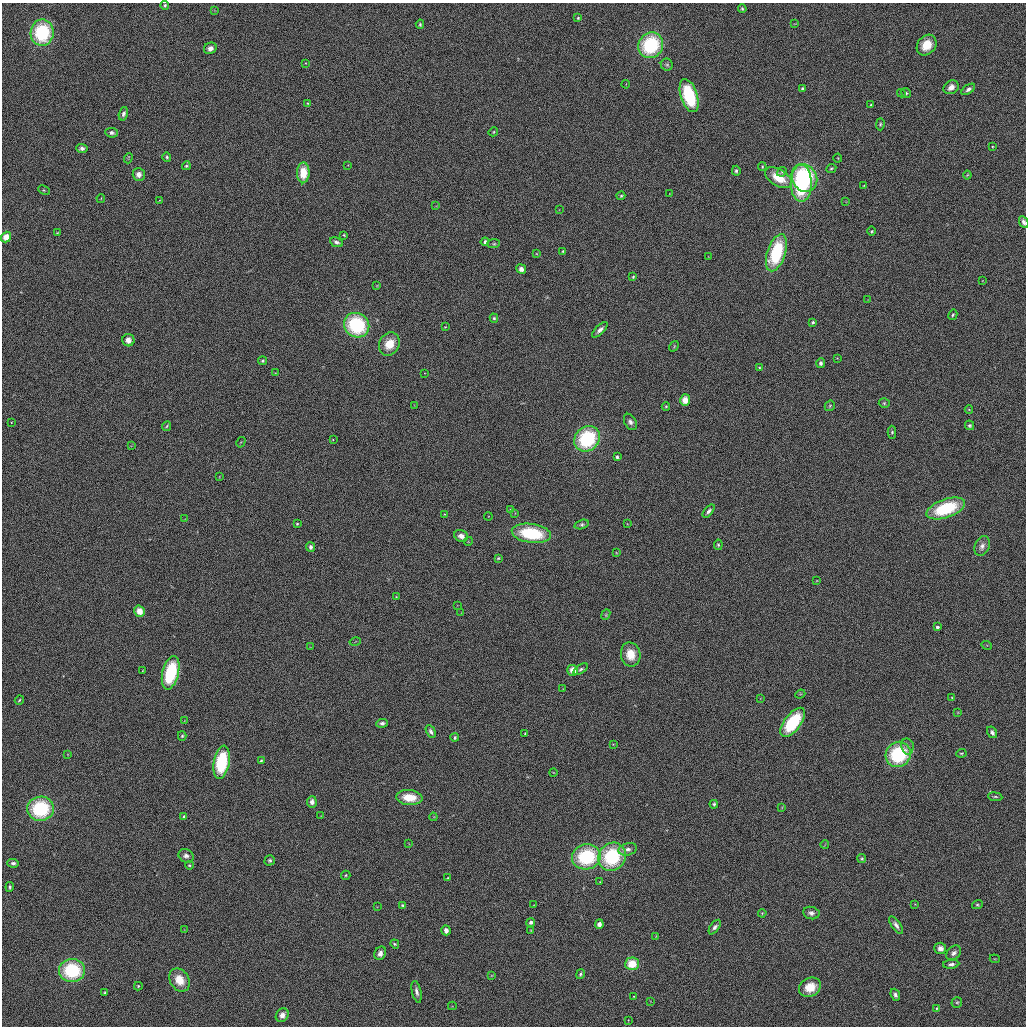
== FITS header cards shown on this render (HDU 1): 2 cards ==
NAXIS1  =                 2048 / length of original image axis
NAXIS2  =                 2048 / length of original image axis

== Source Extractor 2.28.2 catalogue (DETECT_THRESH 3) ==
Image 2048 x 2048 px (HDU 1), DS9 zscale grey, zoomed out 1/2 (1 PNG px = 2 x 2 image px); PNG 1028 x 1028 px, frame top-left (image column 1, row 2047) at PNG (2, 3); each listed source drawn as its Kron ellipse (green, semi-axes under 4 px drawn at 4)
Background 0.205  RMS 220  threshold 664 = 3 sigma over >= 5 px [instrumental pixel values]
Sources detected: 216; all 216 listed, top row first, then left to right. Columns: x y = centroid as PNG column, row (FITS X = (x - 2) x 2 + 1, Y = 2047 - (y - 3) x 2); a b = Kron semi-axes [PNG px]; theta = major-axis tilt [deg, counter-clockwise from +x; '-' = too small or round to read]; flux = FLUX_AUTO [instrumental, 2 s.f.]
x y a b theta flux
165 5 4 4 - 7.9e+04
742 9 4 3 - 6.1e+04
214 11 3 2 - 2.5e+04
578 18 4 3 - 5.3e+04
420 24 5 4 - 7.1e+04
795 24 3 2 - 2.6e+04
42 33 13 11 88 3.6e+06
651 45 13 12 - 3.9e+06
927 45 11 9 50 8.9e+05
210 48 6 5 - 2.4e+05
305 63 3 3 - 3.3e+04
667 65 6 6 - 9.7e+04
626 84 4 3 - 2.8e+04
951 87 8 6 30 3.0e+05
802 89 3 3 - 8.2e+04
968 89 8 4 34 1.6e+05
901 93 4 3 - 4.1e+04
906 93 5 4 - 7.2e+04
689 96 17 8 -72 3.3e+06
308 103 3 3 - 3.8e+04
871 105 3 3 - 3.9e+04
123 114 7 4 75 1.5e+05
880 124 6 4 88 7.4e+04
493 132 5 4 - 5.4e+04
112 133 6 4 -8 1.5e+05
992 146 3 3 - 3.9e+04
82 148 5 4 - 1.4e+05
167 157 4 4 - 8.2e+04
128 158 5 2 - 4.2e+04
838 158 4 2 - 3.1e+04
348 165 4 2 - 2.4e+04
186 166 4 4 - 6.4e+04
762 167 4 3 - 4.8e+04
831 168 5 3 - 6.5e+04
736 171 5 4 - 8.1e+04
782 172 5 4 - 6.5e+04
303 173 10 6 89 1.0e+06
139 175 6 6 - 2.4e+05
967 175 4 4 - 4.9e+04
778 178 15 8 -31 1.1e+06
804 178 14 12 -57 4.8e+06
801 183 19 10 -90 4.2e+06
864 186 3 2 - 2.6e+04
44 190 6 3 -26 5.2e+04
669 194 3 2 - 2.0e+04
621 196 4 4 - 6.3e+04
101 198 4 2 - 2.3e+04
159 200 4 3 - 2.8e+04
846 202 3 2 - 2.3e+04
436 206 3 2 - 2.5e+04
559 210 3 2 - 2.2e+04
1024 222 6 4 -63 1.5e+05
872 231 4 4 - 7.3e+04
57 233 4 3 - 4.1e+04
344 235 4 3 - 4.1e+04
6 237 5 5 - 5.3e+05
336 242 7 4 -24 1.6e+05
485 242 4 4 - 1.4e+05
493 244 6 4 6 8.3e+04
563 251 3 3 - 4.6e+04
776 253 19 9 71 3.2e+06
537 254 3 2 - 2.7e+04
708 257 4 2 - 2.4e+04
521 269 5 4 - 2.1e+05
633 277 4 3 - 5.2e+04
983 280 3 2 - 2.5e+04
377 285 3 3 - 3.3e+04
868 300 3 2 - 2.2e+04
953 315 5 4 - 7.0e+04
494 318 4 3 - 6.7e+04
813 322 4 3 - 9.1e+04
357 325 13 12 - 3.7e+06
445 327 4 3 - 3.3e+04
600 330 10 4 46 2.0e+05
128 340 6 6 - 2.4e+05
389 344 12 10 62 8.7e+05
674 346 6 3 54 5.8e+04
837 358 4 3 - 3.0e+04
262 361 4 3 - 6.2e+04
821 363 5 4 - 1.7e+05
759 368 3 3 - 4.0e+04
275 373 4 2 - 2.7e+04
424 373 3 2 - 2.3e+04
685 400 6 5 - 5.5e+05
884 403 5 5 - 7.4e+04
414 405 3 2 - 1.9e+04
666 406 4 4 - 5.6e+04
830 406 5 5 - 7.4e+04
969 409 4 3 - 3.8e+04
11 422 3 2 - 2.3e+04
630 422 9 6 -61 2.1e+05
969 425 5 4 - 8.4e+04
167 426 5 3 - 6.2e+04
892 432 6 4 -90 7.9e+04
587 439 14 12 48 3.8e+06
333 440 2 2 - 2.2e+04
241 442 5 3 - 4.1e+04
131 446 3 2 - 2.1e+04
617 457 3 3 - 1.1e+05
220 477 4 2 - 2.7e+04
946 508 20 9 19 3.2e+06
510 509 4 3 - 3.3e+04
709 511 8 4 49 1.6e+05
515 513 3 3 - 3.3e+04
445 514 4 3 - 3.5e+04
488 516 4 3 - 3.1e+04
185 519 4 2 - 2.7e+04
297 524 4 4 - 5.5e+04
582 524 7 4 16 1.0e+05
627 524 3 2 - 2.1e+04
531 533 20 9 -8 3.2e+06
461 536 7 5 -26 2.7e+05
468 541 4 3 - 3.6e+04
718 545 5 3 - 6.6e+04
982 546 10 7 68 2.7e+05
311 547 5 4 - 1.5e+05
616 553 3 2 - 2.8e+04
498 558 4 3 - 4.9e+04
817 581 4 3 - 3.2e+04
396 597 3 3 - 3.8e+04
457 606 3 2 - 2.1e+04
139 611 6 5 - 5.3e+05
461 613 3 2 - 1.8e+04
606 614 6 4 66 6.8e+04
937 627 3 3 - 1.1e+05
355 642 6 2 14 3.5e+04
986 645 5 3 - 3.9e+04
310 647 3 2 - 2.5e+04
631 654 12 9 -77 8.4e+05
581 669 8 4 34 1.1e+05
573 670 5 5 - 5.3e+05
142 671 3 2 - 2.4e+04
171 673 17 8 76 3.1e+06
563 689 3 2 - 2.5e+04
800 694 5 3 - 4.8e+04
952 698 3 3 - 3.6e+04
760 699 3 2 - 2.6e+04
19 700 5 3 - 5.8e+04
957 713 4 3 - 3.4e+04
184 720 3 2 - 1.7e+04
793 722 17 8 53 3.2e+06
382 723 6 4 5 1.4e+05
431 732 6 4 -60 1.6e+05
992 732 6 4 -59 1.4e+05
525 733 3 3 - 2.9e+04
182 736 5 4 - 6.4e+04
455 737 4 3 - 9.3e+04
613 744 4 3 - 3.5e+04
907 746 8 6 -78 1.8e+05
961 753 5 3 - 6.1e+04
67 754 4 2 - 2.6e+04
898 754 13 12 - 3.7e+06
261 761 4 3 - 6.5e+04
222 762 17 8 80 3.1e+06
553 772 4 2 - 2.7e+04
409 797 13 7 -5 1.0e+06
995 797 7 3 -6 7.3e+04
312 802 5 5 - 2.2e+05
714 804 4 4 - 7.5e+04
782 807 4 3 - 3.3e+04
41 809 13 12 - 3.6e+06
321 816 3 3 - 2.8e+04
184 817 3 3 - 1.2e+05
433 817 4 2 - 2.5e+04
409 844 3 2 - 2.8e+04
825 845 4 2 - 2.4e+04
628 849 9 6 14 2.4e+05
186 856 8 6 -28 2.0e+05
586 857 14 12 12 3.8e+06
612 857 14 13 - 3.9e+06
862 859 4 4 - 6.7e+04
270 860 5 5 - 9.8e+04
13 863 6 4 -4 1.3e+05
189 865 4 4 - 5.8e+04
346 875 4 4 - 6.8e+04
448 878 4 3 - 4.8e+04
600 882 3 3 - 2.6e+04
10 887 5 3 - 8.7e+04
915 904 4 3 - 3.0e+04
977 904 5 4 - 7.4e+04
402 905 4 3 - 6.0e+04
534 905 3 2 - 2.0e+04
377 907 3 2 - 2.4e+04
762 913 4 3 - 4.7e+04
811 913 8 6 -11 2.1e+05
531 922 4 4 - 1.5e+05
599 924 5 4 - 2.0e+05
896 925 10 4 -55 1.9e+05
715 927 8 4 54 1.7e+05
184 930 3 2 - 1.8e+04
446 930 5 4 - 2.1e+05
531 930 3 3 - 3.0e+04
656 936 3 2 - 2.2e+04
395 944 5 3 - 5.9e+04
940 948 6 6 - 2.4e+05
380 953 7 5 62 2.4e+05
954 953 8 6 46 2.1e+05
995 959 5 3 - 4.6e+04
632 964 7 6 - 9.9e+05
951 964 8 4 6 1.6e+05
72 971 13 11 -1 3.4e+06
580 974 5 4 - 1.0e+05
492 976 3 3 - 2.7e+04
180 980 12 9 -57 8.4e+05
138 986 4 4 - 5.8e+04
810 987 11 9 29 9.0e+05
105 992 4 3 - 5.1e+04
417 992 11 4 -78 2.0e+05
895 995 6 4 -68 1.5e+05
634 996 3 3 - 3.7e+04
650 1001 3 2 - 2.3e+04
957 1002 5 5 - 7.4e+04
452 1006 4 2 - 2.6e+04
937 1008 4 3 - 5.7e+04
282 1015 7 6 - 2.5e+05
628 1020 3 2 - 2.8e+04
At the frame edge (FLAGS 8, measured only in part): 1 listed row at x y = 1024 222